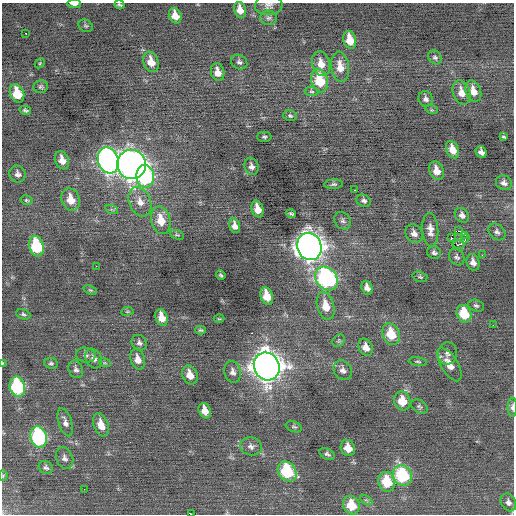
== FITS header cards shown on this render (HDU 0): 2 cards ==
NAXIS1  =                  512 / Axis length
NAXIS2  =                  512 / Axis length

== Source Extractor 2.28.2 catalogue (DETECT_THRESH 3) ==
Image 512 x 512 px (HDU 0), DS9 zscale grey, 1 PNG px = 1 image px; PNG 516 x 516 px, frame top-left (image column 1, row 512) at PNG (2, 3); each listed source drawn as its Kron ellipse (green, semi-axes under 4 px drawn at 4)
Background -0.0126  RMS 0.81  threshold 2.43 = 3 sigma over >= 5 px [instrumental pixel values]
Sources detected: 123; all 123 listed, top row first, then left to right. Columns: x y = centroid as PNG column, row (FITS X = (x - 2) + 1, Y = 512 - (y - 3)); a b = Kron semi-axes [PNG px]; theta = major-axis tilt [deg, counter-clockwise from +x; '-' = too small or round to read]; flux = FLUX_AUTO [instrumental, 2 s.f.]
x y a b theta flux
74 4 7 3 -2 250
119 5 5 3 - 86
269 5 14 10 5 300
240 10 8 6 -72 520
175 16 8 6 -66 610
268 18 8 7 - 180
86 26 7 6 - 100
26 33 3 2 - 59
350 40 9 6 -76 1000
435 57 7 6 - 140
151 62 10 7 -70 720
239 62 8 7 - 160
40 63 6 4 47 71
321 64 13 9 -74 670
340 67 15 9 -81 760
218 72 9 6 -74 490
320 80 12 8 -76 2100
41 87 7 6 - 120
311 91 7 4 -7 90
473 91 11 7 -71 610
462 92 12 8 -72 590
17 93 9 7 -69 1400
426 99 8 7 - 190
25 110 6 3 -14 94
432 110 6 4 -17 72
290 116 7 5 -12 110
264 137 7 5 0 100
504 137 4 2 - 69
453 150 9 6 -67 600
481 152 6 5 - 250
62 160 9 7 -69 490
108 160 13 10 -72 23000
131 164 14 14 - 45000
251 166 9 7 -72 210
436 171 9 7 -71 580
17 174 9 8 - 220
145 176 11 9 -87 6400
504 183 8 7 - 240
334 184 9 4 4 110
354 190 3 2 - 88
71 199 12 9 -71 830
26 200 6 4 -15 77
364 201 7 6 - 160
140 202 15 10 -67 580
257 209 8 5 -73 640
112 210 6 4 -19 89
291 214 5 3 - 82
462 215 8 6 -50 230
161 220 14 9 -77 1000
343 221 9 7 -51 180
235 226 7 5 -75 330
430 230 17 8 -86 430
458 231 3 2 - 1900
497 232 9 7 -43 190
414 233 9 8 - 290
177 235 7 4 -21 76
465 235 3 2 - 190
451 237 3 2 - 500
465 239 5 2 - 28
458 244 6 4 4 220
36 246 10 7 -74 3000
309 246 14 12 -69 50000
434 253 7 6 - 140
482 255 2 2 - 79
457 257 9 7 -56 150
473 262 8 6 -72 300
96 266 2 2 - 240
221 275 5 3 - 76
420 277 7 5 -18 91
326 278 13 10 -50 11000
367 288 7 5 -68 290
90 290 7 4 -24 80
267 296 9 6 -72 940
326 306 14 8 -76 890
476 306 8 5 -17 120
127 311 6 3 9 52
23 314 7 5 -20 110
464 314 9 7 -67 1600
162 317 8 6 -71 640
219 319 5 3 - 51
493 325 3 2 - 74
200 330 5 4 - 87
391 334 11 8 -66 1400
339 341 7 5 46 87
139 343 8 7 - 170
366 347 9 6 -63 460
447 353 11 9 77 250
86 355 10 7 -14 200
94 359 10 8 -61 250
138 359 10 7 -73 450
418 362 9 4 -7 84
2 363 4 2 - 39
51 363 7 5 -8 110
105 363 6 4 -17 66
449 364 19 8 -58 600
267 366 14 12 -67 65000
76 369 9 7 -67 180
343 370 11 8 -57 270
233 372 11 8 -75 260
190 375 10 7 -67 580
17 387 10 7 -75 4900
402 401 9 8 - 950
419 406 9 6 -32 130
512 407 10 4 88 180
205 411 8 6 -69 540
65 422 14 6 -72 270
101 425 12 7 -70 610
294 427 8 5 -20 98
39 437 11 8 -73 7100
251 446 11 9 -11 260
348 448 8 7 - 640
327 454 8 5 -29 130
65 458 11 8 -67 260
46 467 7 6 - 140
287 471 11 8 -49 3300
402 475 11 9 -60 4000
3 476 5 4 - 63
387 482 10 8 -70 1800
84 489 2 2 - 200
366 500 6 4 -32 87
508 502 9 7 -62 230
351 505 9 8 - 1400
191 514 2 2 - 680
At the frame edge (FLAGS 8, measured only in part): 7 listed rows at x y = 74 4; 119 5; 269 5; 2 363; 512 407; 3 476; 191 514